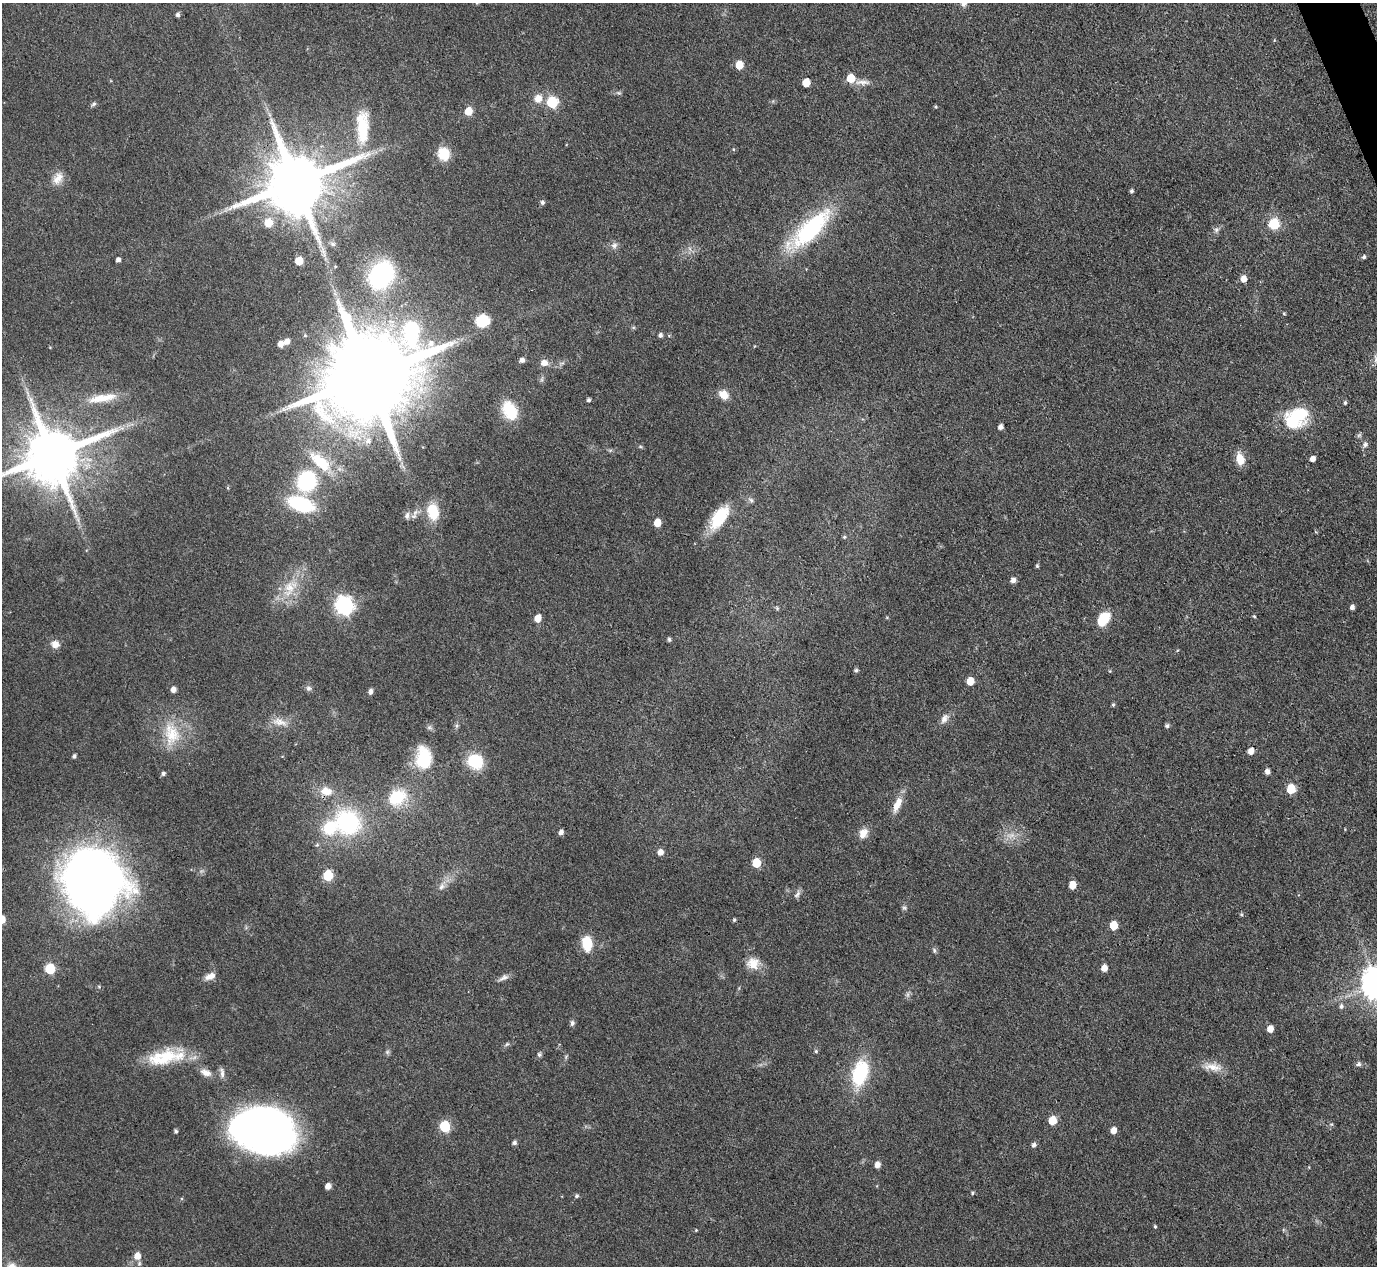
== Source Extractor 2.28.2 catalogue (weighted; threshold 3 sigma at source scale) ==
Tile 10 of 4 x 4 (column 2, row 3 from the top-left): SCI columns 1376-2750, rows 1547-2810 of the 5500 x 5490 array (HDU 1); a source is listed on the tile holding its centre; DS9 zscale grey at full resolution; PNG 1379 x 1268 px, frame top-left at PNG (2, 3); no overlay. Shown black and unused: <1% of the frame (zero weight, under 3 of 4 exposures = <1% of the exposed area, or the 3 px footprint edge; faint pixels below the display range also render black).
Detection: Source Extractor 2.28.2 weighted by HDU 2 'WHT'; one run over the whole footprint, this tile lists its part. Background 0.042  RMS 0.0051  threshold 0.0229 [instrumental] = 3 sigma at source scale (4.5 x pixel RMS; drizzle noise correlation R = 1.50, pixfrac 1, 0.05/0.05 arcsec/px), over >= 5 px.
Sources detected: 150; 3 too faint to see at this stretch — not listed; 3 inside a brighter listed object's ellipse — not listed separately; the other 144 listed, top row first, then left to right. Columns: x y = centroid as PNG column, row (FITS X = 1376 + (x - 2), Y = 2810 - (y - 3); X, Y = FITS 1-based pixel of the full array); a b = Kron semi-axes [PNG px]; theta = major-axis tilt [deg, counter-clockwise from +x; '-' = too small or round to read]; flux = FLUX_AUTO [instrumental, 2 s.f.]
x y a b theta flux
178 15 5 5 - 1.4
1274 40 5 3 - 0.43
739 65 6 5 - 11
851 78 7 7 - 9
806 82 6 5 - 10
862 82 24 7 -2 4.2
619 93 8 4 0 0.9
538 98 11 10 - 5.1
552 102 6 6 - 40
94 104 8 5 40 1.1
935 107 4 4 - 0.56
468 111 6 5 - 10
363 129 45 16 86 24
733 149 5 3 - 0.44
443 154 14 12 -73 11
58 178 17 11 56 5.5
296 182 18 15 25 5100
1131 191 4 4 - 0.99
542 202 6 5 - 1.3
268 223 10 9 - 7
1274 224 6 6 - 40
810 229 56 18 44 59
1216 230 6 6 - 1.3
333 244 7 6 - 1.2
614 245 10 8 50 2.2
1364 257 5 4 - 1.1
118 260 4 4 - 1.9
299 261 5 5 - 12
381 275 23 18 59 69
1243 279 6 5 - 4.6
1284 314 4 3 - 0.56
482 321 13 12 - 12
660 335 5 4 - 1.5
287 341 8 6 36 2.5
280 344 6 5 - 3.3
522 360 6 6 - 1.8
544 363 10 9 - 3.4
368 376 28 22 33 10000
723 395 12 10 -37 5.2
102 398 41 10 10 12
588 400 4 4 - 1.1
1345 403 5 4 - 0.86
510 410 23 15 -62 17
1296 418 29 21 37 28
1001 427 5 4 - 2.2
121 428 10 3 -28 1.1
368 441 10 8 15 3.4
1365 444 7 6 - 1.5
640 446 6 4 -1 0.66
52 455 16 15 - 4000
1240 459 14 9 -73 7.1
1313 459 5 4 - 3
321 462 29 13 -41 22
307 481 19 17 63 41
228 488 5 3 - 0.48
751 500 8 6 -51 1.4
301 504 24 13 -20 40
433 511 20 13 -77 14
407 516 10 8 81 2.4
719 517 36 16 55 19
657 522 6 5 - 8.6
844 537 6 4 -20 0.73
1037 566 5 4 - 0.76
1013 580 6 5 - 2.5
289 587 20 16 61 12
344 606 8 7 - 200
1352 607 5 4 - 1.9
777 608 5 5 - 0.71
1254 616 4 3 - 0.56
538 618 6 5 - 7.3
1103 619 15 10 54 14
669 639 6 4 -74 0.9
55 644 10 9 - 4
856 670 5 4 - 1.1
1110 671 4 4 - 0.45
970 681 6 5 - 9.8
308 688 8 7 - 1.4
173 690 5 5 - 3.1
371 691 7 5 78 1.4
1113 705 5 4 - 0.78
944 719 15 8 57 3.2
279 722 22 10 -13 5.6
1167 726 5 5 - 1.2
172 734 30 22 82 19
1251 751 6 5 - 4
74 756 4 4 - 1.1
424 759 21 14 -88 29
475 761 15 14 - 22
1267 772 5 5 - 2.5
163 774 5 4 - 1.2
1291 789 6 5 - 18
326 791 18 13 -12 7.7
397 797 16 13 35 23
897 804 20 8 67 7.3
348 822 27 25 -46 55
561 832 5 4 - 2.2
863 833 14 10 59 4.8
317 845 6 5 - 0.9
660 852 6 5 - 3.3
756 863 6 5 - 18
328 875 6 6 - 30
93 881 56 51 -67 410
1072 885 6 5 - 7.7
441 887 11 7 62 2.6
797 894 12 6 54 1.7
904 908 6 6 - 1
1241 914 5 4 - 0.7
734 920 4 4 - 0.77
1113 925 6 5 - 12
587 943 12 8 -84 17
934 950 7 5 -87 1
753 963 17 15 0 7.2
1104 968 5 5 - 4.9
50 969 6 6 - 25
210 976 14 8 24 3.6
503 978 15 6 27 2.4
1341 1006 7 5 71 1.3
572 1023 7 5 82 1.4
1270 1029 6 5 - 5.4
507 1044 7 5 36 0.96
816 1051 5 5 - 0.8
387 1052 6 6 - 1
168 1055 53 16 -3 23
539 1055 6 6 - 1.1
1359 1064 7 6 - 1.3
1213 1067 28 11 -6 7.1
206 1073 15 9 -23 3.9
222 1073 15 5 -85 2
860 1073 28 16 74 34
1052 1120 6 5 - 12
1331 1124 6 4 -17 0.65
445 1127 6 6 - 40
263 1129 54 36 -11 330
1113 1130 6 5 - 4.2
176 1131 4 4 - 1.1
514 1143 5 5 - 1.4
1034 1145 5 5 - 1.6
877 1165 6 5 - 3.3
328 1186 5 5 - 3.8
972 1193 5 4 - 0.71
576 1196 5 5 - 1.1
1155 1226 5 4 - 0.63
696 1230 4 4 - 0.43
137 1256 7 7 - 4.9
Overlapping masked pixels (flux is a lower limit): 1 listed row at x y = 296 182
Isophote crosses this tile's border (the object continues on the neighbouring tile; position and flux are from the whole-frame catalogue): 1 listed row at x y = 52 455